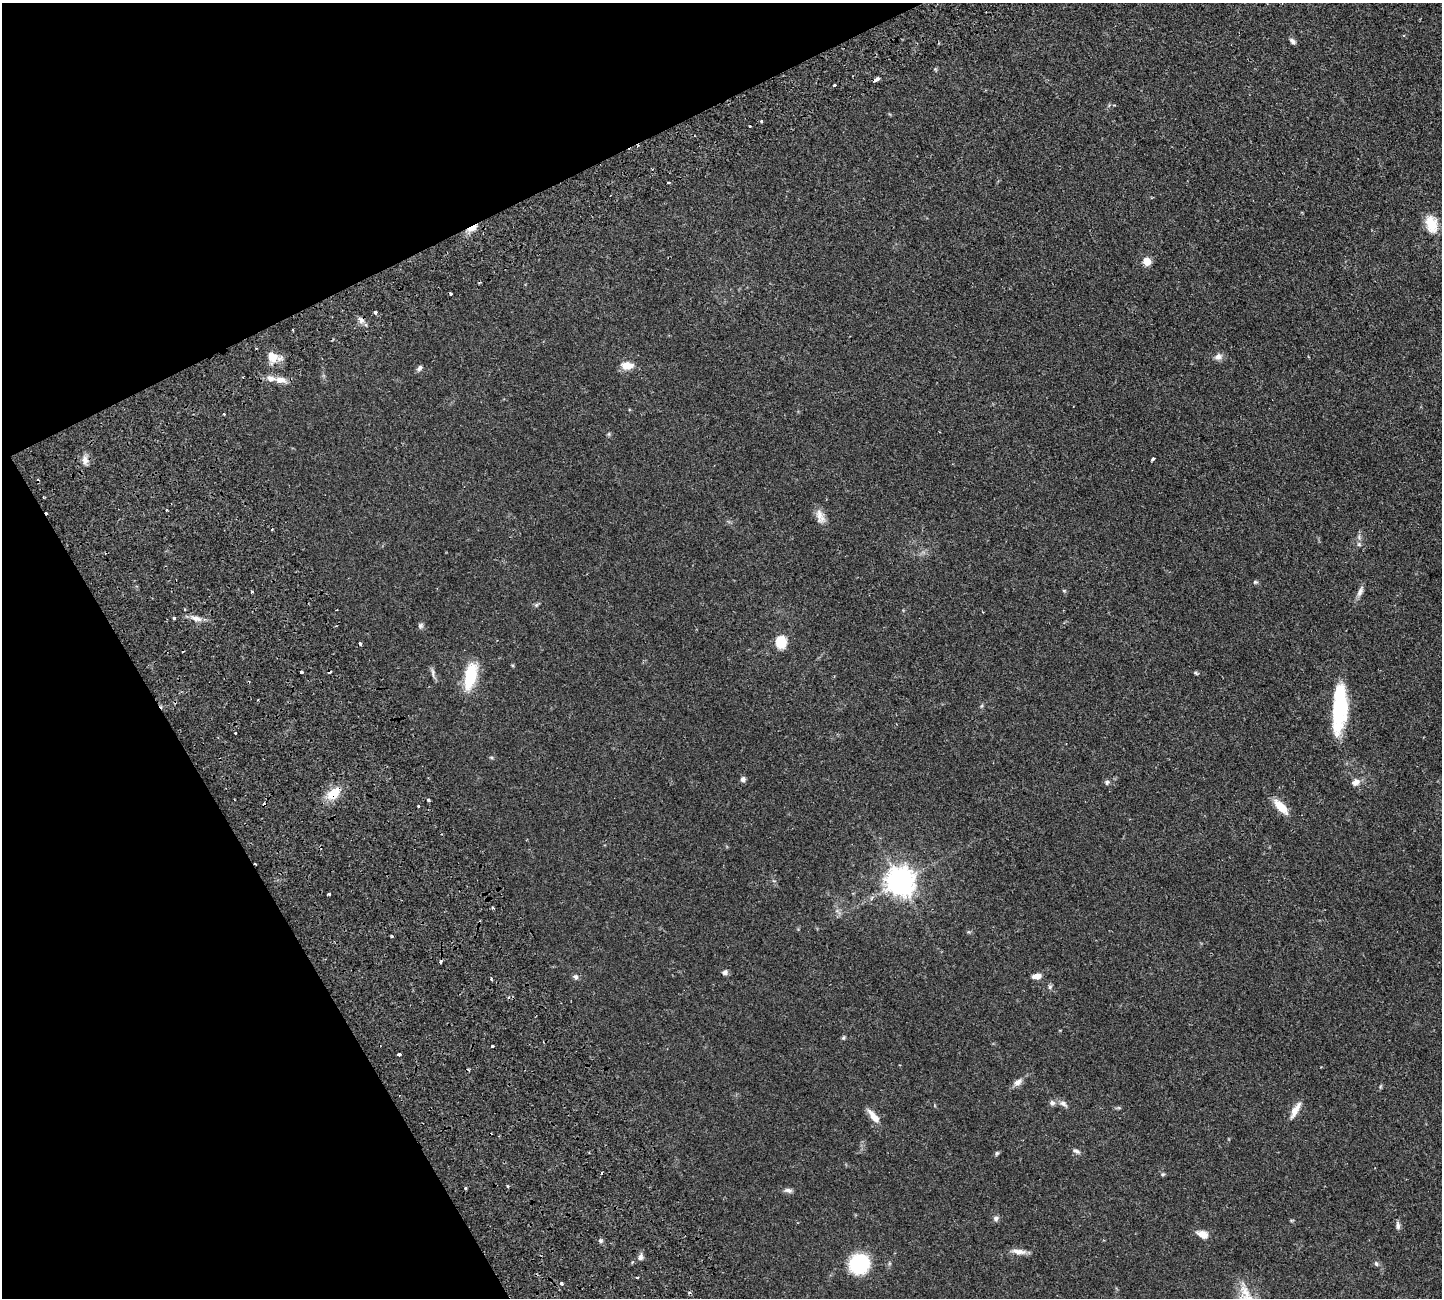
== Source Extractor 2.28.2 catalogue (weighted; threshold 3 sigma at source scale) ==
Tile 5 of 4 x 4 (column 1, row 2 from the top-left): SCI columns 229-1668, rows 2937-4232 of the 6326 x 6317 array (HDU 1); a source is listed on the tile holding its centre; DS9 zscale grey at full resolution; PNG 1444 x 1300 px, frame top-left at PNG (2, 3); no overlay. Shown black and unused: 23% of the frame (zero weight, under 2 of 3 exposures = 12% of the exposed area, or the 3 px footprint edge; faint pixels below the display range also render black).
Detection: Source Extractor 2.28.2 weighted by HDU 2 'WHT'; one run over the whole footprint, this tile lists its part. Background 0.0536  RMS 0.0052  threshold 0.0233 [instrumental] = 3 sigma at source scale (4.5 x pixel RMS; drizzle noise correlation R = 1.50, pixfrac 1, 0.05/0.05 arcsec/px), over >= 5 px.
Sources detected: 95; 1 inside a brighter object's white glare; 10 cosmic-ray / hot-pixel residue — not listed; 1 inside a brighter listed object's ellipse — not listed separately; the other 83 listed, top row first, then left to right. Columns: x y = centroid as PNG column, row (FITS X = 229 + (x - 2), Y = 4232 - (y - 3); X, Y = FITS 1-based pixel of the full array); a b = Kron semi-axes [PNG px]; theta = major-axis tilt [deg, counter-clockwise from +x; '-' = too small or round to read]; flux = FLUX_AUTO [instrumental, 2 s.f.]
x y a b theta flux
1293 41 8 5 -41 1.5
935 69 5 4 - 0.54
877 79 5 3 - 5.7
835 85 3 3 - 2.1
761 121 3 3 - 1.5
750 126 3 2 - 0.55
668 183 3 3 - 1.3
1431 224 23 14 -74 9.2
472 228 15 6 30 4.3
1147 261 5 5 - 13
375 312 3 3 - 2.9
293 330 3 2 - 0.53
1218 357 10 9 - 2.4
273 358 15 12 29 5.8
627 366 14 8 -2 5.7
420 368 8 6 49 1.4
281 380 14 8 -4 4
224 414 3 2 - 0.46
609 434 6 5 - 0.68
1153 459 4 3 - 2.2
85 460 13 8 89 2.8
167 510 4 2 - 0.43
820 517 19 10 -70 4.2
272 529 3 2 - 0.39
1359 544 6 5 - 0.91
1255 582 6 5 - 0.82
1064 591 5 3 - 0.5
252 592 3 3 - 0.53
1360 592 15 6 64 2.3
536 605 6 5 - 0.8
174 618 3 3 - 1.4
196 618 16 7 -16 3.3
421 626 8 7 - 1.2
781 642 15 13 -90 7.7
301 672 3 3 - 1.5
433 673 13 5 -84 1.5
1196 673 6 4 -58 0.61
470 676 26 11 78 22
981 706 6 4 70 0.61
1340 707 49 15 84 38
235 733 3 3 - 0.52
491 757 6 4 -19 0.57
743 779 7 6 - 1.5
1107 782 6 5 - 1
1355 782 12 8 24 2.6
334 793 18 11 40 9.7
428 800 3 3 - 1
418 806 3 2 - 0.65
1281 807 20 8 -48 8.3
900 881 9 9 - 640
329 894 4 3 - 1.6
493 908 4 3 - 0.78
392 937 3 2 - 0.68
440 962 4 3 - 1.8
725 972 8 6 31 1.4
1037 976 9 6 9 3.6
575 977 7 6 - 1.3
1050 987 6 5 - 0.92
843 1038 5 5 - 0.74
492 1046 3 3 - 1.4
399 1055 3 3 - 1.6
1018 1082 12 7 33 2.7
1052 1103 8 7 - 1.5
1063 1103 12 7 -34 2.2
1119 1108 6 4 -19 0.61
1295 1110 24 7 61 4.5
874 1116 18 7 -52 5.3
1077 1151 10 5 -27 1.5
997 1153 6 5 - 0.78
1163 1174 6 5 - 0.75
508 1186 3 3 - 0.73
465 1188 3 3 - 0.8
788 1190 11 6 -9 1.6
996 1218 7 6 - 1.4
1398 1225 10 6 -87 1.6
1203 1234 13 8 -23 4.3
600 1241 6 5 - 0.91
1018 1251 19 7 -6 3.6
640 1257 8 6 73 1.8
859 1264 18 16 40 35
1376 1264 7 5 -51 1.1
637 1277 4 2 - 0.47
562 1284 4 3 - 1.3
Overlapping masked pixels (flux is a lower limit): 3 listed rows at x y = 877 79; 472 228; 334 793